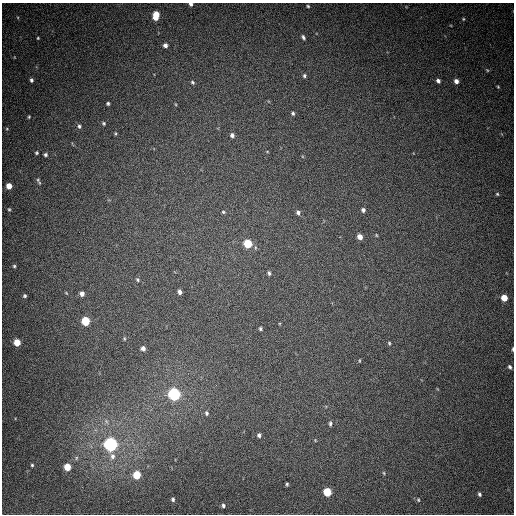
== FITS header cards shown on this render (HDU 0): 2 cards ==
NAXIS1  =                  512
NAXIS2  =                  512

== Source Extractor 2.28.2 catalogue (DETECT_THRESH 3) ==
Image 512 x 512 px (HDU 0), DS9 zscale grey, 1 PNG px = 1 image px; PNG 516 x 516 px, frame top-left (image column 1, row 512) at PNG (2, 3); no overlay
Background 496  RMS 14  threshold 41.6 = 3 sigma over >= 5 px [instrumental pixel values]
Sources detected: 68; all 68 listed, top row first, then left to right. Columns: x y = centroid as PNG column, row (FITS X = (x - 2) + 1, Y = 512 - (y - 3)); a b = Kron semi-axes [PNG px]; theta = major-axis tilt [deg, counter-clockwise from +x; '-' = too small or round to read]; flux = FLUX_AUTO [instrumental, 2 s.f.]
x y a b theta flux
191 4 4 4 - 2200
308 6 4 3 - 1100
156 15 7 5 83 20000
463 19 4 4 - 980
303 37 6 3 -59 1900
38 38 3 3 - 850
165 45 5 5 - 3200
487 70 4 3 - 830
304 76 5 4 - 1600
31 80 4 3 - 1900
438 81 5 4 - 3000
456 81 5 4 - 4500
192 82 5 4 - 1500
498 87 4 3 - 820
108 103 3 3 - 1500
293 113 4 4 - 1600
29 117 4 3 - 980
103 123 5 5 - 1400
79 126 6 5 - 2200
7 129 5 3 - 800
115 133 5 3 - 1100
232 135 6 5 - 3100
36 153 4 4 - 1200
45 155 4 4 - 1900
38 180 6 6 - 1800
9 186 5 4 - 10000
497 194 4 4 - 1100
9 209 4 3 - 1000
363 210 5 5 - 2700
223 212 5 4 - 1300
298 212 6 5 - 2900
360 237 5 5 - 6800
248 244 5 5 - 41000
14 266 4 4 - 1400
269 273 5 3 - 1800
137 280 4 4 - 1400
180 292 5 4 - 3200
66 293 4 3 - 720
82 294 5 4 - 4300
25 296 4 4 - 1600
504 298 5 4 - 16000
85 321 5 5 - 46000
260 329 4 3 - 1400
124 339 6 3 -90 860
17 342 5 5 - 18000
389 343 4 3 - 1100
143 348 4 4 - 3400
513 349 5 2 - 1500
360 361 4 2 - 780
510 367 5 4 - 2000
174 394 6 5 - 220000
207 413 6 5 - 1800
330 423 6 4 86 1800
259 435 5 5 - 2200
315 440 4 3 - 730
110 444 6 6 - 310000
112 456 8 7 - 4100
76 458 6 3 72 1200
32 465 4 3 - 1200
67 467 5 5 - 19000
384 473 5 3 - 950
137 475 5 5 - 28000
287 484 4 3 - 1300
327 492 5 5 - 38000
479 494 5 4 - 2000
173 499 5 4 - 1600
418 500 6 4 -70 1200
223 505 5 4 - 2000
At the frame edge (FLAGS 8, measured only in part): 2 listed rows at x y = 191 4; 513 349